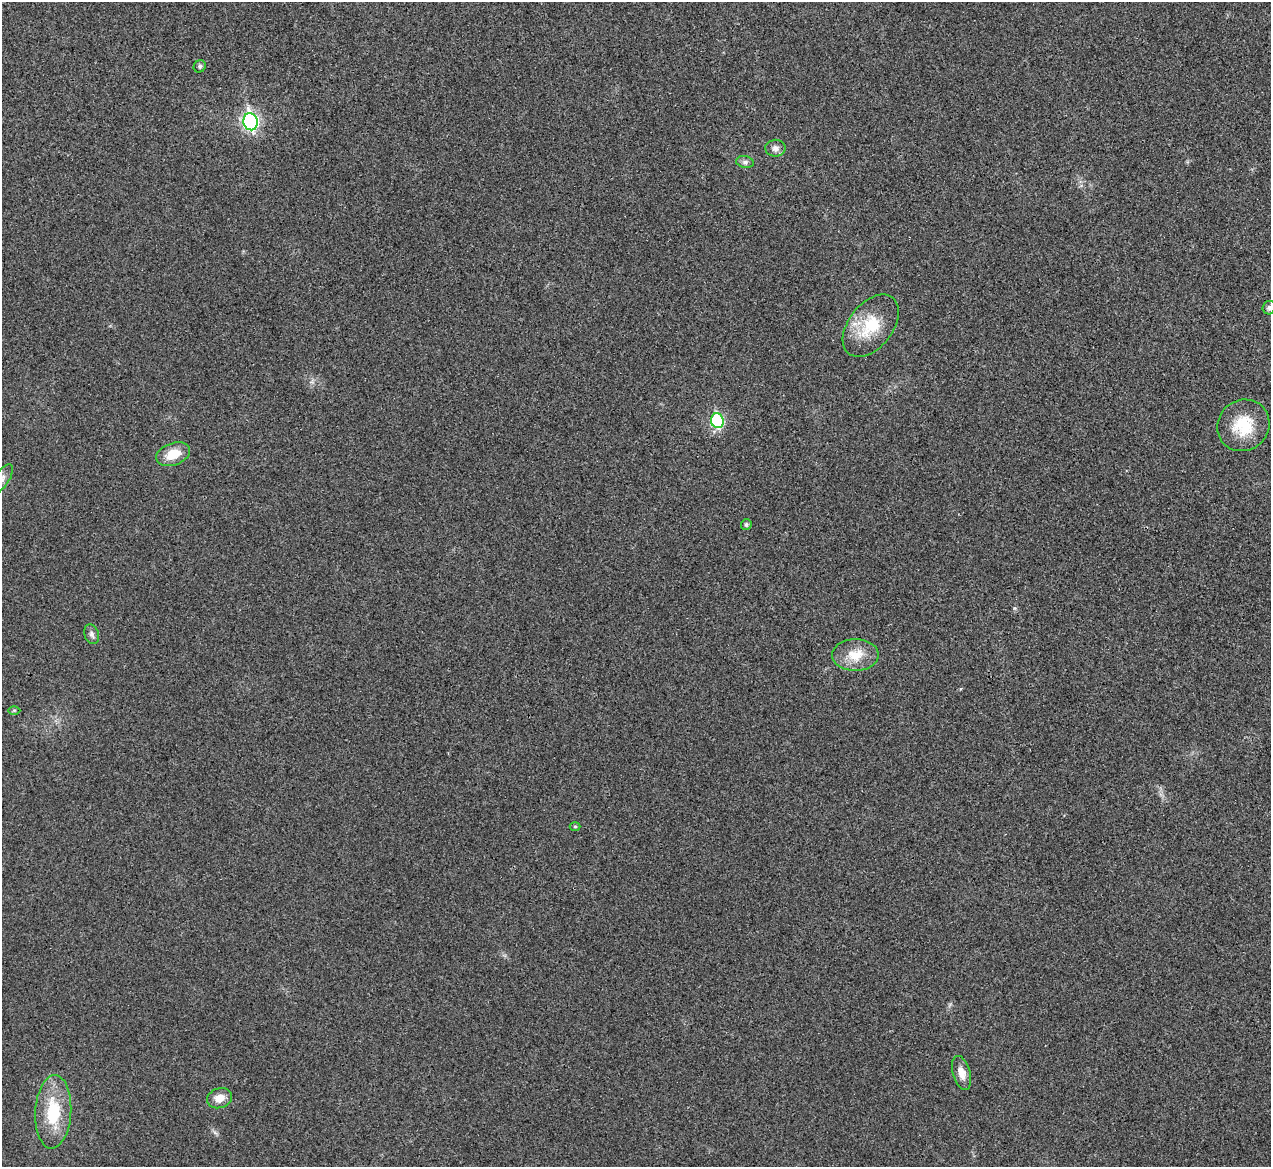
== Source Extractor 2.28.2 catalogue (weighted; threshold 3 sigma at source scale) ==
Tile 10 of 4 x 4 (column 2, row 3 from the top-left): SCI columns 1274-2542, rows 1311-2475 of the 5086 x 5069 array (HDU 1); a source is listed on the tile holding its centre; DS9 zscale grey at full resolution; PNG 1273 x 1169 px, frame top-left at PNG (2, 2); each listed source drawn as its Kron ellipse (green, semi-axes under 4 px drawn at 4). Shown black and unused: <1% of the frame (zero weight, under 3 of 4 exposures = <1% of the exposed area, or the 3 px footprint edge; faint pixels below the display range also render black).
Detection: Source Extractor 2.28.2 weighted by HDU 2 'WHT'; one run over the whole footprint, this tile lists its part. Background 0.0296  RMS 0.0061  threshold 0.0272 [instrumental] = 3 sigma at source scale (4.5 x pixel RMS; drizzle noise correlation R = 1.50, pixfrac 1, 0.05/0.05 arcsec/px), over >= 5 px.
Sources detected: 18; all 18 listed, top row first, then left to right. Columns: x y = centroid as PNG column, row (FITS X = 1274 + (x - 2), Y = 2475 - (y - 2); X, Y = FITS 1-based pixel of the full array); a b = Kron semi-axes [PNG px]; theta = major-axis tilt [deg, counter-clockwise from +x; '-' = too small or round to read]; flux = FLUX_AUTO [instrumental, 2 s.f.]
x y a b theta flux
200 66 6 5 - 1.3
250 122 8 7 - 150
775 148 10 8 2 2.8
745 162 9 6 -10 1.9
1269 308 7 6 - 1.9
871 326 36 22 52 24
717 421 7 6 - 54
1243 425 27 25 42 23
173 454 17 11 19 12
2 479 17 7 56 4
746 525 5 5 - 1.3
92 634 10 7 -70 2
855 655 23 16 1 13
14 710 6 4 1 0.82
575 826 5 3 - 0.64
961 1073 17 8 -74 6.1
219 1098 13 10 20 6.6
53 1112 37 18 87 28
Isophote crosses this tile's border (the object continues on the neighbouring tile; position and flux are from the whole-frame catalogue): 2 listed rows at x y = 1269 308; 2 479